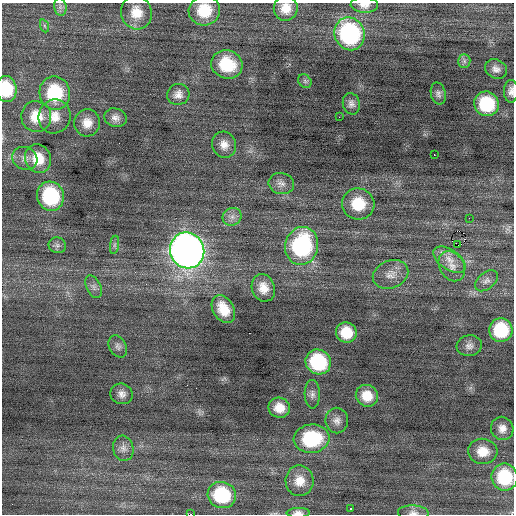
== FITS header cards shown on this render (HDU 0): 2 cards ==
NAXIS1  =                  512 / Axis length
NAXIS2  =                  512 / Axis length

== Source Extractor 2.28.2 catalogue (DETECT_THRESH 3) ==
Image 512 x 512 px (HDU 0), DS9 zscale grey, 1 PNG px = 1 image px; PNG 516 x 516 px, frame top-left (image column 1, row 512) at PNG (2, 3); each listed source drawn as its Kron ellipse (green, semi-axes under 4 px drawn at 4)
Background 0.0395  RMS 0.86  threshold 2.58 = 3 sigma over >= 5 px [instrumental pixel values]
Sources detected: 65; all 65 listed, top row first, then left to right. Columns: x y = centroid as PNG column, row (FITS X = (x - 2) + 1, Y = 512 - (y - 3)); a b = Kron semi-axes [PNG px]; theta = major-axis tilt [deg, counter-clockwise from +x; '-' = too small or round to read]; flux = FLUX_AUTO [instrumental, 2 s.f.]
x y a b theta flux
364 5 14 8 -2 390
60 7 9 6 -83 190
286 8 12 12 - 780
204 11 16 15 - 1700
136 12 17 15 -76 1100
45 26 7 4 -70 120
350 34 17 15 -68 8300
464 61 7 6 - 160
227 64 16 14 -23 2400
496 69 11 9 -29 330
305 81 7 6 - 130
6 89 13 10 -82 2100
511 91 11 7 90 300
55 93 17 15 -79 3500
178 94 11 10 - 410
438 94 11 7 -76 210
351 104 11 8 -76 280
487 104 12 12 - 2900
36 116 15 15 - 1300
55 116 17 16 - 950
339 117 2 2 - 26
115 118 11 9 -16 350
87 123 13 13 - 710
224 145 13 12 - 540
434 155 2 2 - 53
25 158 13 11 -28 460
38 158 14 12 -65 1200
281 184 13 10 -11 350
50 196 15 13 -74 4400
358 204 16 15 - 1900
232 217 10 8 30 350
469 218 2 2 - 35
57 245 9 8 - 220
115 245 9 4 81 150
458 245 3 2 - 320
302 246 19 16 78 7300
187 250 18 17 - 49000
450 260 18 10 -34 710
452 266 16 12 -59 670
390 274 18 14 22 700
486 281 13 8 39 290
94 287 12 7 -64 260
263 288 14 11 -71 770
223 309 15 10 -58 1200
501 330 12 11 - 2900
346 332 10 10 - 1300
118 346 12 8 -61 240
469 346 12 10 9 330
318 362 13 12 - 4000
122 394 11 10 - 360
312 394 14 7 -89 290
367 396 11 10 - 970
279 408 11 10 - 770
337 420 13 11 -89 420
502 428 12 11 - 480
311 439 18 14 6 4100
123 448 13 10 -77 390
483 451 14 12 -6 930
505 477 13 13 - 3000
300 481 15 14 - 830
222 495 14 13 - 3600
350 509 3 3 - 360
298 513 11 5 1 260
413 513 15 7 -2 320
191 514 2 2 - 1700
At the frame edge (FLAGS 8, measured only in part): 9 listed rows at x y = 364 5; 286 8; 204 11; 6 89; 511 91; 505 477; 298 513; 413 513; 191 514